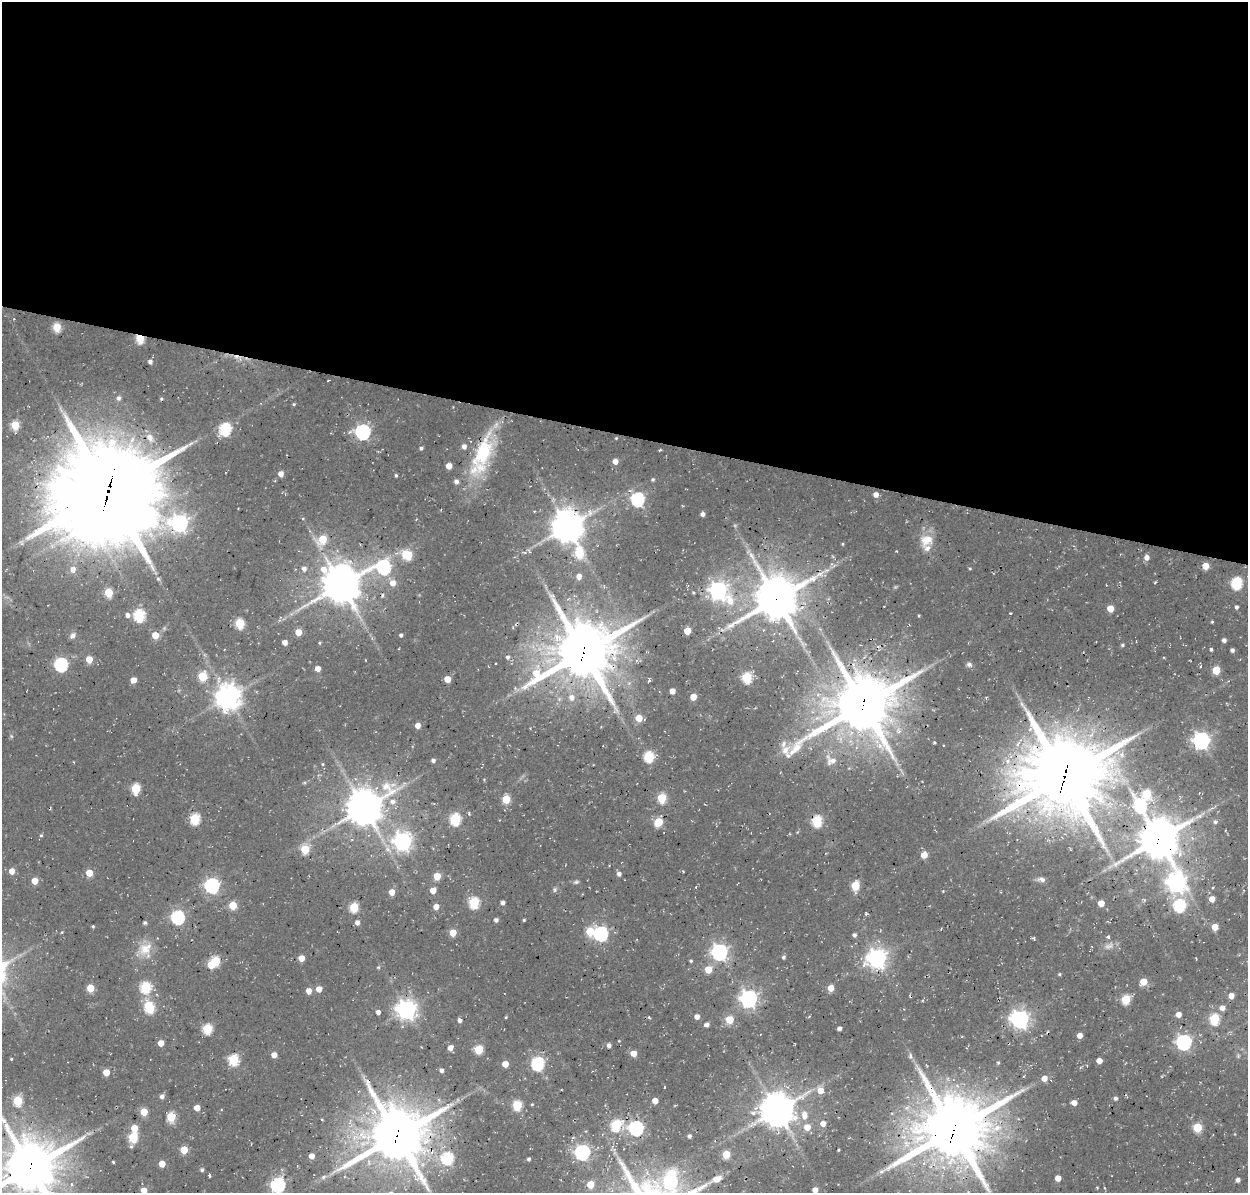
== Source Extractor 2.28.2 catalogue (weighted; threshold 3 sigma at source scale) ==
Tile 3 of 4 x 4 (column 3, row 1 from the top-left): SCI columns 2628-3873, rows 3892-5082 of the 5246 x 5340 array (HDU 1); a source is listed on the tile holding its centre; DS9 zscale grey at full resolution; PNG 1250 x 1195 px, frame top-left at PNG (2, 2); no overlay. Shown black and unused: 36% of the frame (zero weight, under 3 of 4 exposures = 8% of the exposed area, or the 3 px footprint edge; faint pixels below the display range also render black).
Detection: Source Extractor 2.28.2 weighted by HDU 2 'WHT'; one run over the whole footprint, this tile lists its part. Background 0.0296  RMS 0.0039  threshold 0.0174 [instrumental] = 3 sigma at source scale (4.5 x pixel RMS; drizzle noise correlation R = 1.50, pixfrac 1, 0.0396/0.0396 arcsec/px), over >= 5 px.
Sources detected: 252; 4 too faint to see at this stretch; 2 inside a brighter object's white glare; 1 cosmic-ray / hot-pixel residue — not listed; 3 inside a brighter listed object's ellipse — not listed separately; the other 242 listed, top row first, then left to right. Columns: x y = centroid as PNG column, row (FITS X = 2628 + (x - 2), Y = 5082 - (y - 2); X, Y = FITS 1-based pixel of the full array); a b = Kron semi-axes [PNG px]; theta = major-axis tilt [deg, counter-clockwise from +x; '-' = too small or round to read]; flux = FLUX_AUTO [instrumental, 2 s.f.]
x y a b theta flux
57 327 5 5 - 16
140 338 5 5 - 22
150 362 4 4 - 1.4
118 398 6 5 - 1.3
161 399 4 4 - 0.55
294 404 4 3 - 0.51
15 425 5 5 - 17
225 429 6 6 - 45
363 432 6 6 - 110
150 437 11 8 -56 3.7
616 438 4 3 - 0.35
464 446 5 5 - 2
421 448 4 4 - 0.88
660 450 4 2 - 0.39
483 454 57 19 69 34
615 461 5 5 - 3.1
449 466 5 4 - 4.5
281 474 5 4 - 3.1
396 475 3 3 - 0.55
653 479 5 4 - 0.68
456 481 5 5 - 1.7
108 491 39 35 28 4400
876 494 5 5 - 2.6
637 499 6 6 - 72
534 511 3 3 - 0.38
702 514 4 4 - 1.5
303 518 4 3 - 0.31
179 523 9 7 -2 170
567 527 10 9 - 830
322 539 6 6 - 13
927 540 18 15 40 7.1
842 544 4 3 - 0.39
579 553 7 6 - 20
407 555 7 6 - 23
1147 557 5 5 - 2.4
1205 566 5 5 - 6.4
384 567 9 7 5 71
970 568 4 3 - 0.39
73 569 8 7 - 2.9
304 569 6 6 - 1.6
579 576 5 5 - 3
393 583 7 6 - 3.6
1155 583 4 3 - 0.4
1237 583 6 6 - 43
341 585 12 12 - 1100
718 591 9 7 -43 180
108 593 5 5 - 16
383 595 6 4 87 0.73
776 599 15 13 51 1600
1236 607 5 4 - 1
1110 608 5 5 - 6.3
1010 613 4 2 - 0.29
128 615 6 5 - 1.6
139 615 6 6 - 42
1212 622 3 3 - 0.46
240 623 5 5 - 24
687 631 5 5 - 7.7
298 632 5 4 - 6.3
73 635 8 6 48 1.7
155 635 5 5 - 7.2
401 635 4 4 - 1.1
1224 640 4 4 - 1.5
285 642 4 4 - 2.9
319 643 4 3 - 0.43
1122 645 5 4 - 0.61
1211 649 4 3 - 0.72
1232 650 4 4 - 1.2
583 652 21 19 32 2300
508 657 5 5 - 0.99
1164 657 3 3 - 0.35
89 659 5 4 - 8.2
969 664 8 6 -24 1.1
61 665 6 6 - 64
318 668 4 4 - 3.2
1216 670 5 5 - 12
202 676 5 5 - 19
747 677 6 5 - 30
447 679 5 4 - 6.5
133 680 5 4 - 4.1
672 691 4 4 - 3.8
228 697 8 8 - 440
571 697 8 8 - 2.8
693 697 5 5 - 4.9
863 705 25 18 33 2200
639 718 5 5 - 7.3
418 725 4 4 - 3.3
1201 740 7 7 - 160
934 742 4 3 - 0.44
649 757 6 5 - 31
433 760 4 4 - 1.3
831 760 19 14 -30 5.3
323 764 5 4 - 0.45
1064 776 29 26 17 3400
136 788 6 5 - 23
1146 794 6 5 - 18
662 798 5 5 - 20
506 799 5 5 - 13
392 802 8 7 - 2.4
1140 805 10 6 -64 50
364 808 12 11 - 970
195 819 6 5 - 32
455 819 6 5 - 40
817 821 6 5 - 35
658 822 6 5 - 15
1215 822 5 5 - 0.99
41 835 5 4 - 0.56
1158 839 13 11 48 1300
402 842 7 7 - 190
305 849 5 5 - 16
924 855 5 5 - 5
12 871 5 5 - 3.8
89 873 5 4 - 7.7
619 874 5 4 - 1.5
437 876 5 5 - 9.6
1041 879 12 6 -10 1.6
35 881 5 4 - 6.3
576 882 8 5 10 0.77
1176 883 9 8 - 200
212 885 6 6 - 99
855 886 5 5 - 18
433 890 5 5 - 4
555 890 6 6 - 0.82
392 892 5 4 - 4.6
1212 899 5 5 - 4.7
474 903 6 5 - 33
503 903 4 4 - 1.5
1101 903 5 5 - 5
233 905 5 5 - 14
1179 905 6 6 - 54
354 907 5 5 - 21
436 907 5 4 - 3.8
178 917 6 6 - 68
496 920 4 4 - 1.4
524 920 3 3 - 0.44
145 922 5 4 - 0.7
357 922 5 5 - 1.9
93 926 4 3 - 0.49
1215 927 5 5 - 6.4
62 932 4 3 - 0.41
590 932 6 5 - 14
453 933 5 5 - 7.7
601 934 6 6 - 74
854 935 4 4 - 1.1
1108 937 5 4 - 0.55
145 949 22 16 40 7.5
719 952 7 6 - 140
783 957 5 5 - 0.79
301 958 5 4 - 5
877 958 7 7 - 240
216 961 5 5 - 21
691 961 4 4 - 0.59
708 969 5 5 - 8.6
1059 974 4 3 - 0.48
1143 982 5 5 - 7.7
145 987 6 6 - 33
90 988 5 5 - 10
831 988 5 4 - 5.8
319 989 5 5 - 3.6
308 991 5 5 - 3.4
1231 996 5 5 - 3.5
749 999 7 7 - 160
1126 999 5 5 - 20
149 1007 8 5 -67 31
1222 1008 6 5 - 2.5
406 1010 7 7 - 250
378 1012 4 4 - 1.9
1178 1014 5 5 - 2.9
506 1017 3 3 - 0.37
697 1017 4 4 - 2.5
1019 1019 7 7 - 200
1214 1019 6 5 - 29
460 1020 4 4 - 1.6
730 1020 5 5 - 12
707 1024 5 4 - 1.5
839 1028 4 4 - 1.6
207 1029 6 5 - 24
1080 1036 4 4 - 3.1
619 1041 4 2 - 0.26
1184 1042 6 6 - 110
161 1043 5 4 - 5.3
609 1045 4 4 - 1.5
450 1048 5 4 - 3.3
479 1049 5 5 - 18
634 1053 5 5 - 4.6
274 1055 4 4 - 3.6
910 1056 8 4 -89 0.87
1238 1056 5 5 - 0.64
11 1059 4 3 - 0.4
234 1060 6 5 - 32
1099 1061 5 4 - 3.2
998 1063 5 4 - 0.56
505 1064 5 4 - 5.3
537 1064 6 6 - 63
441 1070 5 4 - 1.3
106 1072 5 4 - 6.9
1044 1078 6 5 - 3.6
664 1087 3 2 - 0.31
820 1090 6 6 - 4.3
162 1096 7 5 56 1.2
1115 1098 4 4 - 1
17 1101 5 5 - 23
655 1101 4 4 - 3.8
1074 1103 5 4 - 3.2
532 1104 4 3 - 0.38
517 1105 5 5 - 22
197 1108 5 4 - 5
777 1110 10 10 - 910
144 1112 5 5 - 11
804 1115 11 7 -84 3.5
171 1117 5 5 - 21
3 1120 18 9 -63 5.2
823 1124 5 5 - 2.9
616 1125 7 6 - 33
807 1127 6 6 - 4.6
1197 1127 5 5 - 19
134 1128 5 5 - 7.3
636 1128 6 6 - 95
953 1130 24 21 26 2600
397 1135 20 19 - 2100
689 1136 4 4 - 1.1
133 1138 5 5 - 23
184 1150 5 5 - 10
838 1150 3 2 - 0.37
582 1152 6 6 - 110
726 1154 5 5 - 11
311 1156 4 4 - 3.5
447 1158 6 6 - 43
529 1159 4 3 - 0.92
113 1162 3 3 - 0.43
162 1164 5 5 - 5.5
30 1168 18 17 - 1900
202 1170 5 4 - 0.72
209 1176 5 2 - 0.41
323 1177 8 6 34 1.3
1058 1178 4 4 - 4.2
716 1179 9 6 21 4.3
670 1180 34 21 -74 100
1238 1180 5 4 - 1.4
590 1184 5 5 - 9.7
278 1185 6 6 - 87
144 1190 5 5 - 3.7
815 1190 4 4 - 3.3
Overlapping masked pixels (flux is a lower limit): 12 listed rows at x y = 140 338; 483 454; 108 491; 567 527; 776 599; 583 652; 863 705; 1064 776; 1158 839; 953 1130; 397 1135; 30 1168
Isophote crosses this tile's border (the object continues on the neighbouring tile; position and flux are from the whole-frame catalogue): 7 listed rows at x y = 3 1120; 953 1130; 30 1168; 670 1180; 278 1185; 144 1190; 815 1190